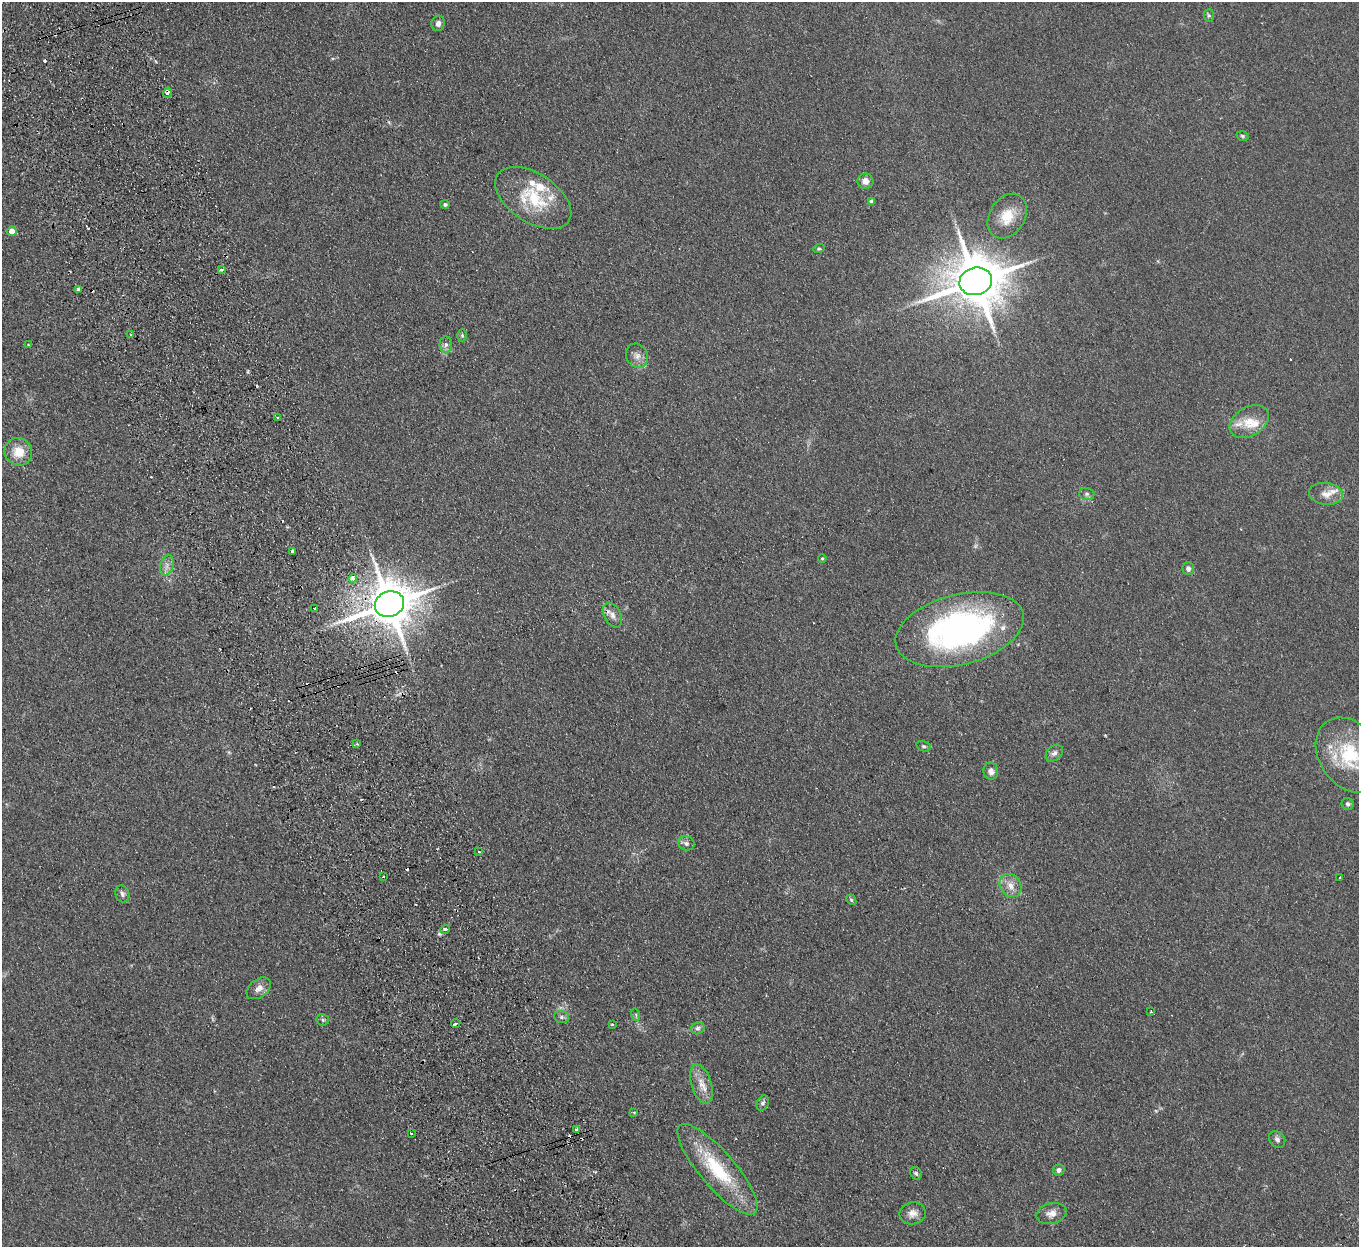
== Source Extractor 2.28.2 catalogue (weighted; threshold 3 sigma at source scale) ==
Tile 11 of 4 x 4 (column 3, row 3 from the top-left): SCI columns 2770-4126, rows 1421-2665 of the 5539 x 5457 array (HDU 1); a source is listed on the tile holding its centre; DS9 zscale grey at full resolution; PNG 1361 x 1249 px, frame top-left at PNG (2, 2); each listed source drawn as its Kron ellipse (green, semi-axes under 4 px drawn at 4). Shown black and unused: <1% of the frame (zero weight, under 2 of 3 exposures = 3% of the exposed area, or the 3 px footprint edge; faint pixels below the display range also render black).
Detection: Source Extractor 2.28.2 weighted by HDU 2 'WHT'; one run over the whole footprint, this tile lists its part. Background 0.189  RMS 0.014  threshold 0.0608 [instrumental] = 3 sigma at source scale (4.5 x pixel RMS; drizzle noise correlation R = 1.50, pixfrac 1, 0.05/0.05 arcsec/px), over >= 5 px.
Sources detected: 85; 1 too faint to see at this stretch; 9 cosmic-ray / hot-pixel residue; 1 long thin detection or spike segment (spike, bleed or trail) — neither listed nor drawn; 8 inside a brighter listed object's ellipse — not listed separately; the other 66 listed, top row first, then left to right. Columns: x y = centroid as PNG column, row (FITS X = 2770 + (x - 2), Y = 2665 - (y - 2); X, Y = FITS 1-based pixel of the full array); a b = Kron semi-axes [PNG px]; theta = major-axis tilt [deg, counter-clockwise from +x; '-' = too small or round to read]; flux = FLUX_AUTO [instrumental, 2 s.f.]
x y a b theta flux
1209 16 6 5 - 2.1
438 23 8 6 77 6
167 93 5 4 - 5.3
1243 136 6 4 -16 2.2
865 181 8 7 - 8.4
533 198 43 24 -33 72
871 201 4 4 - 4.9
445 204 4 4 - 2.8
1007 216 24 17 58 30
12 231 5 4 - 23
819 248 6 4 14 1.7
221 270 4 3 - 3.3
976 281 16 13 15 7500
79 289 4 3 - 8.3
131 335 3 3 - 7.4
462 335 6 5 - 2.2
28 344 2 2 - 0.87
446 345 8 6 89 4.6
637 356 12 10 -61 8.8
277 417 3 2 - 1.4
1249 422 21 14 31 23
18 452 14 13 - 22
1087 494 8 6 -15 3.1
1326 494 17 11 -8 13
293 552 4 3 - 12
822 558 4 3 - 1.6
167 565 10 6 73 6.3
1188 569 6 5 - 4.4
353 578 4 3 - 15
389 604 15 12 22 5500
315 608 3 3 - 4.6
612 615 13 8 -63 8.3
960 630 65 35 14 400
356 744 3 3 - 3.3
923 746 7 5 -15 2.7
1054 753 10 7 42 5.2
1350 755 41 30 -54 93
991 771 8 7 - 6.9
1348 804 6 5 - 3.1
686 843 8 7 - 4.6
478 852 4 3 - 2.1
383 877 3 2 - 1.9
1340 878 2 2 - 1.1
1011 886 12 10 -53 12
122 894 8 7 - 4.1
851 900 6 4 -49 2
445 929 5 3 - 5.8
259 988 14 9 37 8.7
1151 1012 3 3 - 1.2
636 1015 6 4 -73 1.9
562 1017 8 6 -15 3.2
323 1020 6 5 - 2.7
456 1024 5 3 - 5.3
612 1024 4 3 - 1.3
698 1028 7 6 - 3.6
701 1084 20 10 -73 16
763 1103 8 6 61 3.5
634 1112 3 3 - 1.4
576 1130 3 3 - 2.9
411 1133 3 2 - 2
1277 1139 9 7 -49 4.3
717 1169 58 17 -49 86
1059 1170 6 5 - 4.2
916 1173 7 5 -57 2.7
913 1213 13 11 12 9.6
1051 1213 15 10 14 10
Overlapping masked pixels (flux is a lower limit): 2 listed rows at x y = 167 93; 389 604
Isophote crosses this tile's border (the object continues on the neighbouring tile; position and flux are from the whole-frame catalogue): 1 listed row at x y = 1350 755